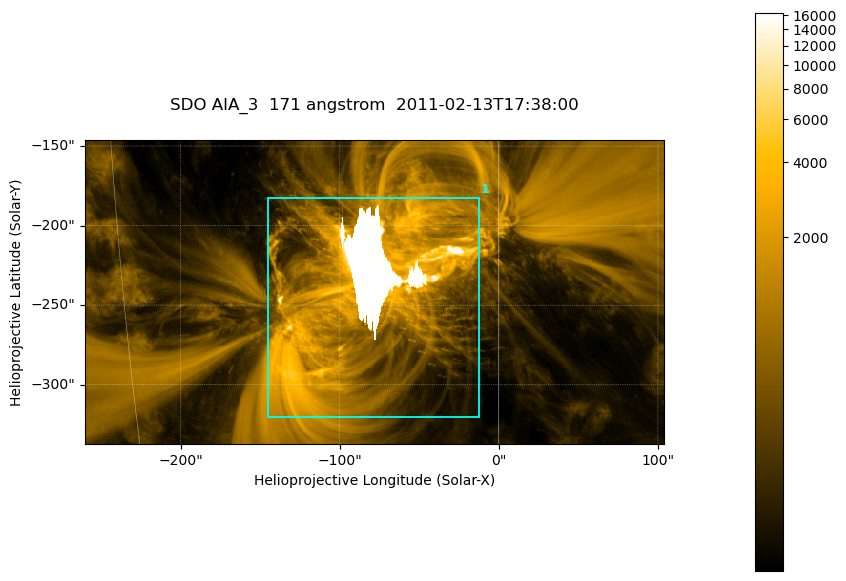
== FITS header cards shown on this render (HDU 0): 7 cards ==
TELESCOP= 'SDO     '           /
INSTRUME= 'AIA_3   '           /
WAVELNTH=                  171 /
WAVEUNIT= 'angstrom'           /
DATE-OBS= '2011-02-13T17:38:00.34' /
CTYPE1  = 'HPLN-TAN'           /
CTYPE2  = 'HPLT-TAN'           /

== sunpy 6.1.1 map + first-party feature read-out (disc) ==
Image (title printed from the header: SDO AIA_3  171 angstrom  2011-02-13T17:38:00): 607 x 318 px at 0.599 arcsec/px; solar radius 972 arcsec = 1622 px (partial field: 2.3% of the solar disc is inside the frame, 100% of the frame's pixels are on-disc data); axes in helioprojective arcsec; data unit not stated in the header (colour bar unlabelled)
Pointing: header CRPIX1/2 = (2056.06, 2043.72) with CRVAL1/2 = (0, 0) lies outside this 607 x 318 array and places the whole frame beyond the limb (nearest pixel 1.39 R_sun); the SolarSoft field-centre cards XCEN/YCEN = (-77.94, -241.7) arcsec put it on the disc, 1317 arcsec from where CRPIX/CRVAL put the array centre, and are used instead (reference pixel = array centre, CRVAL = XCEN/YCEN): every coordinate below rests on XCEN/YCEN
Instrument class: DISC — disc imager (sunpy class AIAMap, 171 A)
Bright regions (active regions / flare kernels): reference = the on-disc median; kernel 5 px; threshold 5 sigma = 1862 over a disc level ~366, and >= 1.15x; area >= 193 px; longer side >= 4 px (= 2.4 arcsec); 1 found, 1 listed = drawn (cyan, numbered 1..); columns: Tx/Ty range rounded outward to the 2 arcsec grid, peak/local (2 s.f.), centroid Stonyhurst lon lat
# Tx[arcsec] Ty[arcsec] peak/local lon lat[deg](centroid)
1 -146..-12 -320..-182 45 -5 -21